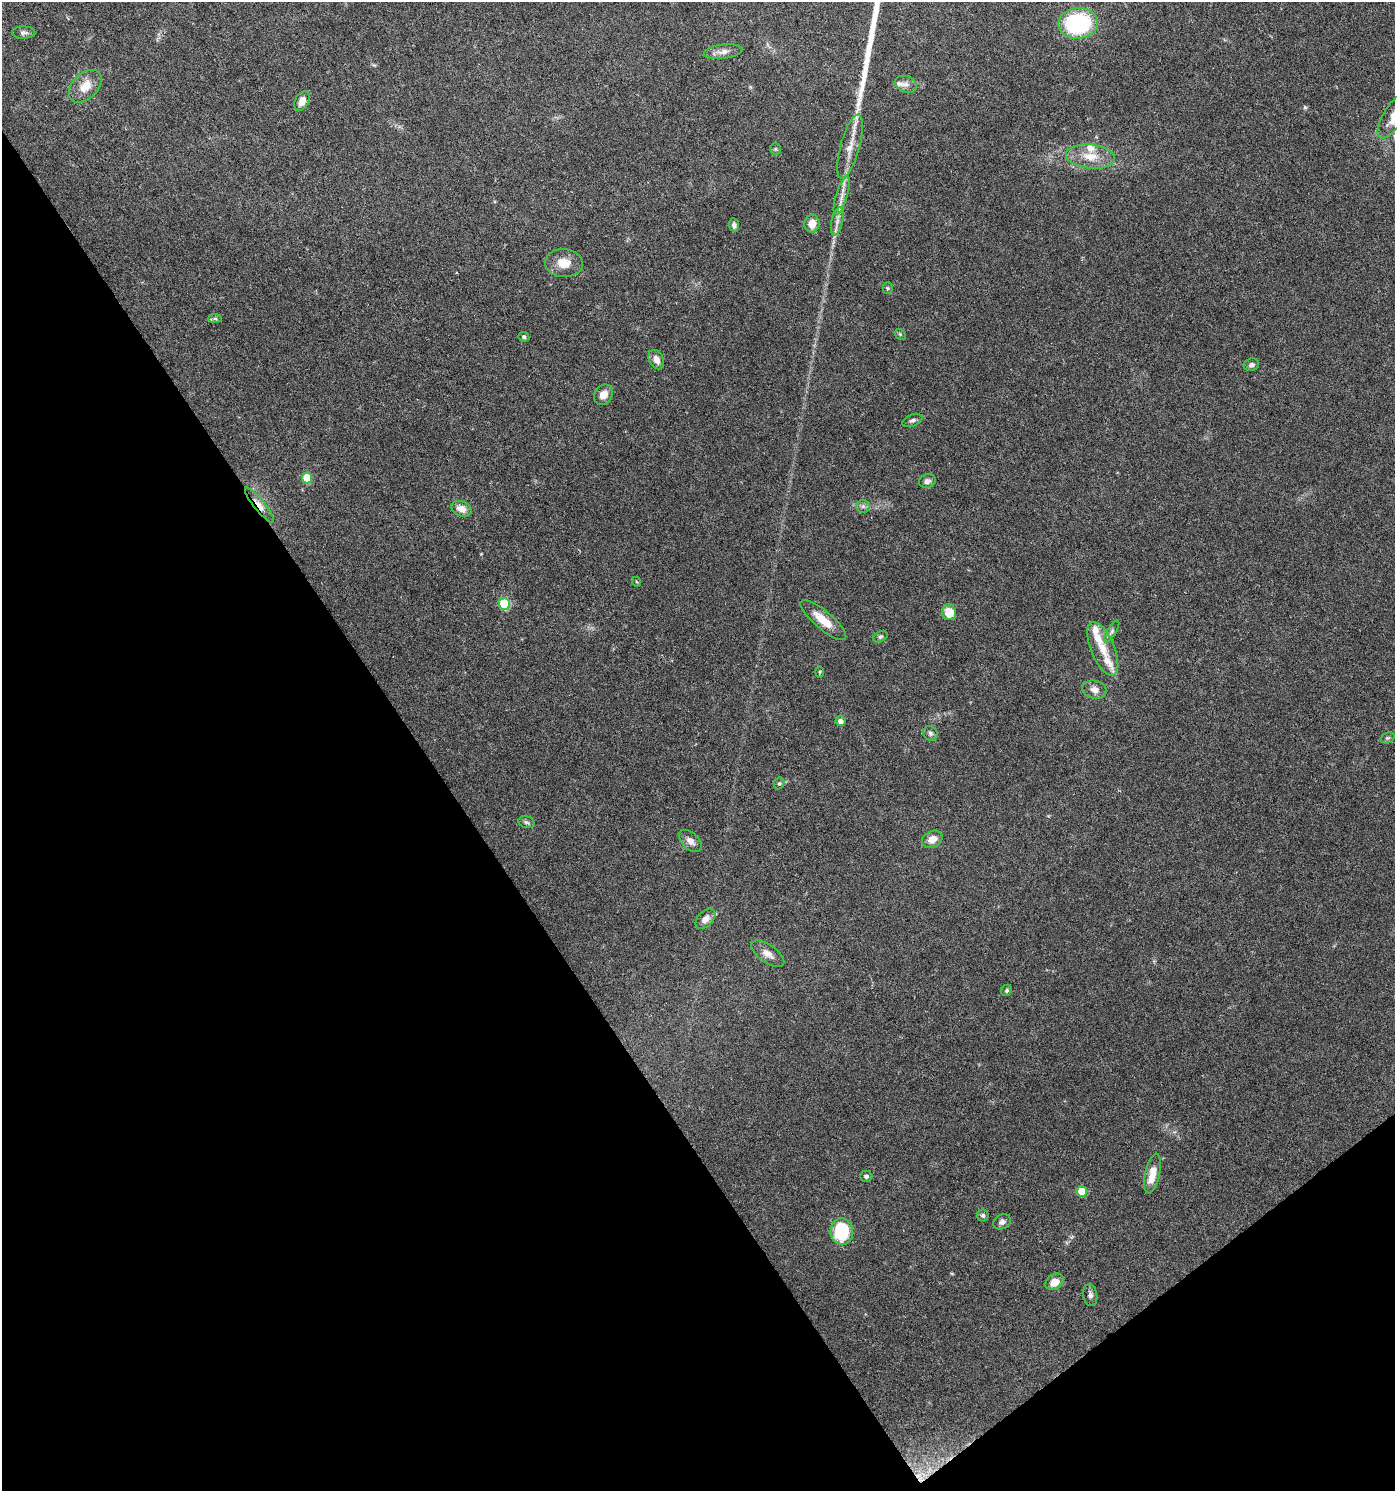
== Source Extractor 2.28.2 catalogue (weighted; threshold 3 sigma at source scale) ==
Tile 14 of 4 x 4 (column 2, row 4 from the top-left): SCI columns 1590-2982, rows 3-1491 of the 5902 x 5966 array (HDU 1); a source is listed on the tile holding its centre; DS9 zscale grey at full resolution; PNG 1397 x 1493 px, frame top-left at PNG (2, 2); each listed source drawn as its Kron ellipse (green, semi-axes under 4 px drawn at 4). Shown black and unused: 35% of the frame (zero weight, under 5 of 9 exposures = <1% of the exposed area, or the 3 px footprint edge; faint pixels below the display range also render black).
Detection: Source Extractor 2.28.2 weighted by HDU 2 'WHT'; one run over the whole footprint, this tile lists its part. Background 0.0431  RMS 0.0026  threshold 0.0107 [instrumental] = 3 sigma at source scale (4.09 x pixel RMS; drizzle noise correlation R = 1.36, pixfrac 0.8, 0.0396/0.0396 arcsec/px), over >= 5 px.
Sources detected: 63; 1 cosmic-ray / hot-pixel residue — neither listed nor drawn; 7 inside a brighter listed object's ellipse — not listed separately; the other 55 listed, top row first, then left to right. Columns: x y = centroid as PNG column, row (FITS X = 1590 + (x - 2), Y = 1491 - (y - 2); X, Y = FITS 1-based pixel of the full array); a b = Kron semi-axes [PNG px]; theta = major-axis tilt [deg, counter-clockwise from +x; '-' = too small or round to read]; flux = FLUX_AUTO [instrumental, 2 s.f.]
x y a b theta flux
1078 23 20 15 4 27
24 33 11 6 0 0.75
723 52 19 7 7 1.7
906 84 11 8 -21 1.2
85 86 19 12 45 3.9
302 101 10 7 63 2.3
1394 115 27 10 58 3.4
850 147 33 9 75 3.9
775 149 6 5 - 0.38
1090 156 24 12 -6 4.6
842 196 20 5 73 2
837 221 14 5 77 1.4
812 224 9 7 81 2.9
734 225 7 5 -81 0.66
564 263 19 14 -4 3.7
888 288 5 5 - 0.32
215 319 7 4 -1 0.43
900 334 6 4 -46 0.32
524 337 5 4 - 0.45
656 360 10 7 -62 1.8
1251 365 8 6 18 0.76
603 395 11 8 58 2.2
912 420 10 5 23 0.72
307 478 5 5 - 6.8
927 481 8 6 18 1
259 505 22 5 -52 2.5
863 506 7 6 - 0.67
461 509 10 7 -21 2
637 582 5 3 - 0.2
505 604 6 5 - 16
949 612 8 7 - 4.8
823 620 29 9 -40 4.4
1112 631 12 4 58 0.68
880 637 7 5 28 0.45
1103 649 29 11 -67 4.3
820 672 5 3 - 0.25
1094 690 12 9 -15 1.7
840 721 5 5 - 1.1
930 733 8 6 -47 0.68
1388 738 7 5 20 0.41
779 783 6 5 - 0.4
526 822 8 6 -15 0.57
932 839 11 8 27 2.3
690 841 13 8 -43 1.5
705 919 12 7 46 1.9
768 954 19 9 -35 2.1
1007 990 6 5 - 0.42
1153 1173 20 7 77 4
866 1176 6 5 - 0.57
1082 1191 5 5 - 6.8
983 1215 6 6 - 0.54
1002 1222 9 7 28 0.98
842 1231 13 11 -85 16
1055 1282 10 7 34 2.8
1090 1295 11 7 -80 0.94
Overlapping masked pixels (flux is a lower limit): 1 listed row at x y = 259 505
Isophote crosses this tile's border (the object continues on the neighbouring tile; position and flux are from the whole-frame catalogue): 1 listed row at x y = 1394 115